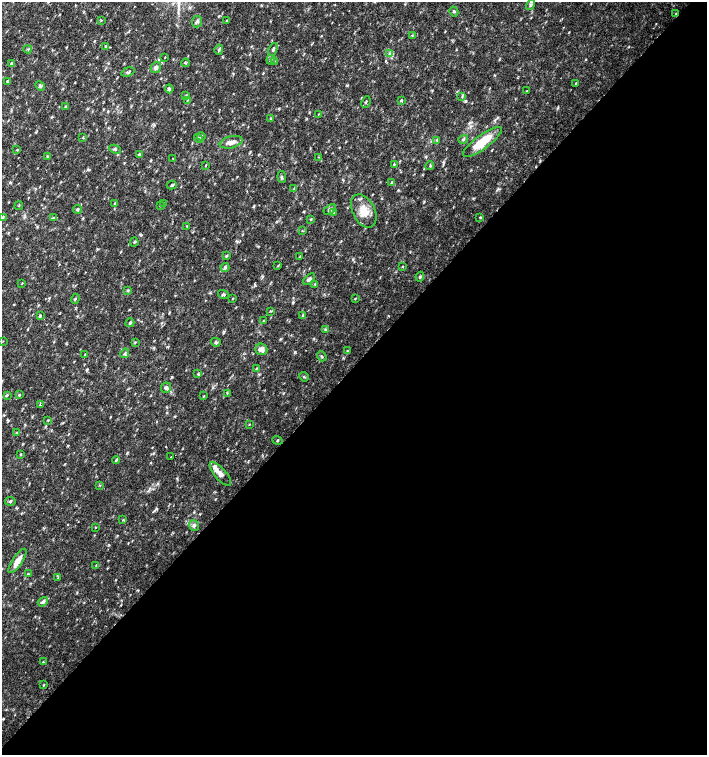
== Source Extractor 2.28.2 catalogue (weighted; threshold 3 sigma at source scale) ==
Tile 12 of 4 x 4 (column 4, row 3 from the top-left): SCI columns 4454-5862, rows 1507-3012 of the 6023 x 6029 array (HDU 1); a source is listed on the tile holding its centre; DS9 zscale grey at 2 x 2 block average (1 PNG px = mean of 2 x 2 image px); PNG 709 x 757 px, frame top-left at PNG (2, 2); each listed source drawn as its Kron ellipse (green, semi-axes under 4 px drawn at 4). Shown black and unused: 52% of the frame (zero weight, under 2 of 3 exposures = <1% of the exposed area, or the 3 px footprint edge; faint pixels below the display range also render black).
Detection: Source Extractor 2.28.2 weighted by HDU 2 'WHT'; one run over the whole footprint, this tile lists its part. Background 0.0332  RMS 0.0037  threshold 0.0166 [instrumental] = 3 sigma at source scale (4.5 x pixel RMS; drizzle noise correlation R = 1.50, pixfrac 1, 0.0396/0.0396 arcsec/px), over >= 5 px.
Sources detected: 127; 3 inside a brighter listed object's ellipse — not listed separately; the other 124 listed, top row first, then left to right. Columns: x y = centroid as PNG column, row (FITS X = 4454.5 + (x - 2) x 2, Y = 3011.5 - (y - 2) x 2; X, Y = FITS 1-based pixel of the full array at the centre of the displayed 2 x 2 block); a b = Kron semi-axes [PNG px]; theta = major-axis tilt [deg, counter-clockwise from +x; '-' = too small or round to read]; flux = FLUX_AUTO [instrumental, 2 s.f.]
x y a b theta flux
531 5 5 4 - 1.7
454 11 5 3 - 1
676 13 3 2 - 0.54
101 20 3 2 - 0.64
227 20 3 2 - 0.47
197 22 6 5 - 2
412 36 3 2 - 0.46
106 46 3 2 - 0.68
28 49 4 3 - 1
273 49 7 3 66 1.4
219 50 5 3 - 1.1
389 54 4 3 - 1.5
165 57 3 2 - 0.43
271 60 5 3 - 1.1
274 61 4 3 - 0.69
11 63 3 3 - 0.93
185 63 4 2 - 0.79
156 68 6 4 60 2.3
128 72 7 3 17 1.5
7 81 4 3 - 1
576 83 3 2 - 0.65
40 86 5 3 - 1.3
169 89 4 3 - 1.2
527 91 3 2 - 0.6
186 96 4 3 - 1
462 96 3 2 - 0.79
187 100 3 2 - 0.61
401 101 4 2 - 0.74
366 102 6 2 66 1.2
65 107 4 2 - 0.79
319 114 4 2 - 0.53
270 119 3 2 - 0.7
201 136 4 3 - 1.1
83 137 3 3 - 0.7
198 139 5 2 - 1
463 139 5 2 - 1
437 140 3 3 - 0.93
231 142 11 6 14 5.1
482 142 23 7 36 21
115 149 6 2 -26 0.83
17 150 3 2 - 0.6
139 154 4 3 - 0.89
48 156 3 2 - 0.54
318 157 2 2 - 0.39
173 158 2 2 - 0.51
394 164 3 2 - 0.73
205 166 3 2 - 0.55
430 166 4 2 - 0.75
282 177 6 3 -84 1.3
392 182 4 2 - 0.85
172 185 5 2 - 1.1
294 189 3 2 - 0.73
114 204 3 2 - 0.72
163 204 3 2 - 0.55
160 205 3 2 - 0.36
19 206 4 2 - 0.57
78 209 4 2 - 0.94
330 209 7 4 34 2.1
364 211 18 11 -63 13
334 212 3 2 - 0.69
3 217 4 3 - 1
480 217 3 2 - 0.62
54 218 3 2 - 0.6
311 219 3 3 - 0.62
187 226 2 2 - 0.49
302 231 3 2 - 0.54
134 242 4 2 - 0.81
226 256 4 3 - 1
300 256 3 2 - 0.53
278 266 4 2 - 0.69
402 266 3 2 - 0.46
225 268 4 4 - 1.8
420 277 5 2 - 0.98
309 279 7 4 45 2.2
22 283 3 2 - 0.58
315 284 3 2 - 0.68
128 290 3 2 - 0.76
223 294 6 3 -15 1.3
355 298 3 2 - 0.63
75 299 5 2 - 1
233 299 3 2 - 0.49
270 311 3 2 - 0.68
303 315 3 3 - 0.89
40 316 3 2 - 2.1
263 321 3 2 - 0.53
130 323 4 3 - 1.1
326 330 4 3 - 2.2
3 341 3 2 - 0.36
135 342 3 2 - 0.63
216 342 5 3 - 1.6
261 349 6 5 - 4.1
347 351 3 2 - 0.52
125 353 5 4 - 1.5
85 354 3 2 - 0.49
322 356 5 3 - 1.1
256 369 4 2 - 0.7
198 374 4 3 - 0.79
304 377 5 2 - 0.76
166 388 5 5 - 2
227 393 3 2 - 0.5
7 395 4 3 - 0.89
19 395 3 3 - 1.1
204 396 3 2 - 0.5
40 405 4 2 - 0.7
48 420 3 2 - 0.48
249 424 2 2 - 0.58
16 433 3 2 - 0.69
277 440 5 2 - 0.74
21 455 4 2 - 0.6
171 457 2 2 - 0.5
116 460 4 3 - 0.96
220 474 15 5 -48 5.1
100 485 3 2 - 0.64
10 501 5 3 - 1.2
123 520 3 2 - 0.65
194 525 5 5 - 2
96 527 2 2 - 0.44
18 561 14 5 56 8.6
96 565 3 2 - 0.53
28 574 3 2 - 0.56
58 578 3 2 - 0.48
43 602 6 3 36 2.8
43 662 3 2 - 0.66
44 685 3 2 - 0.62
Diffuse or blended objects may show on this block-average render without a row.